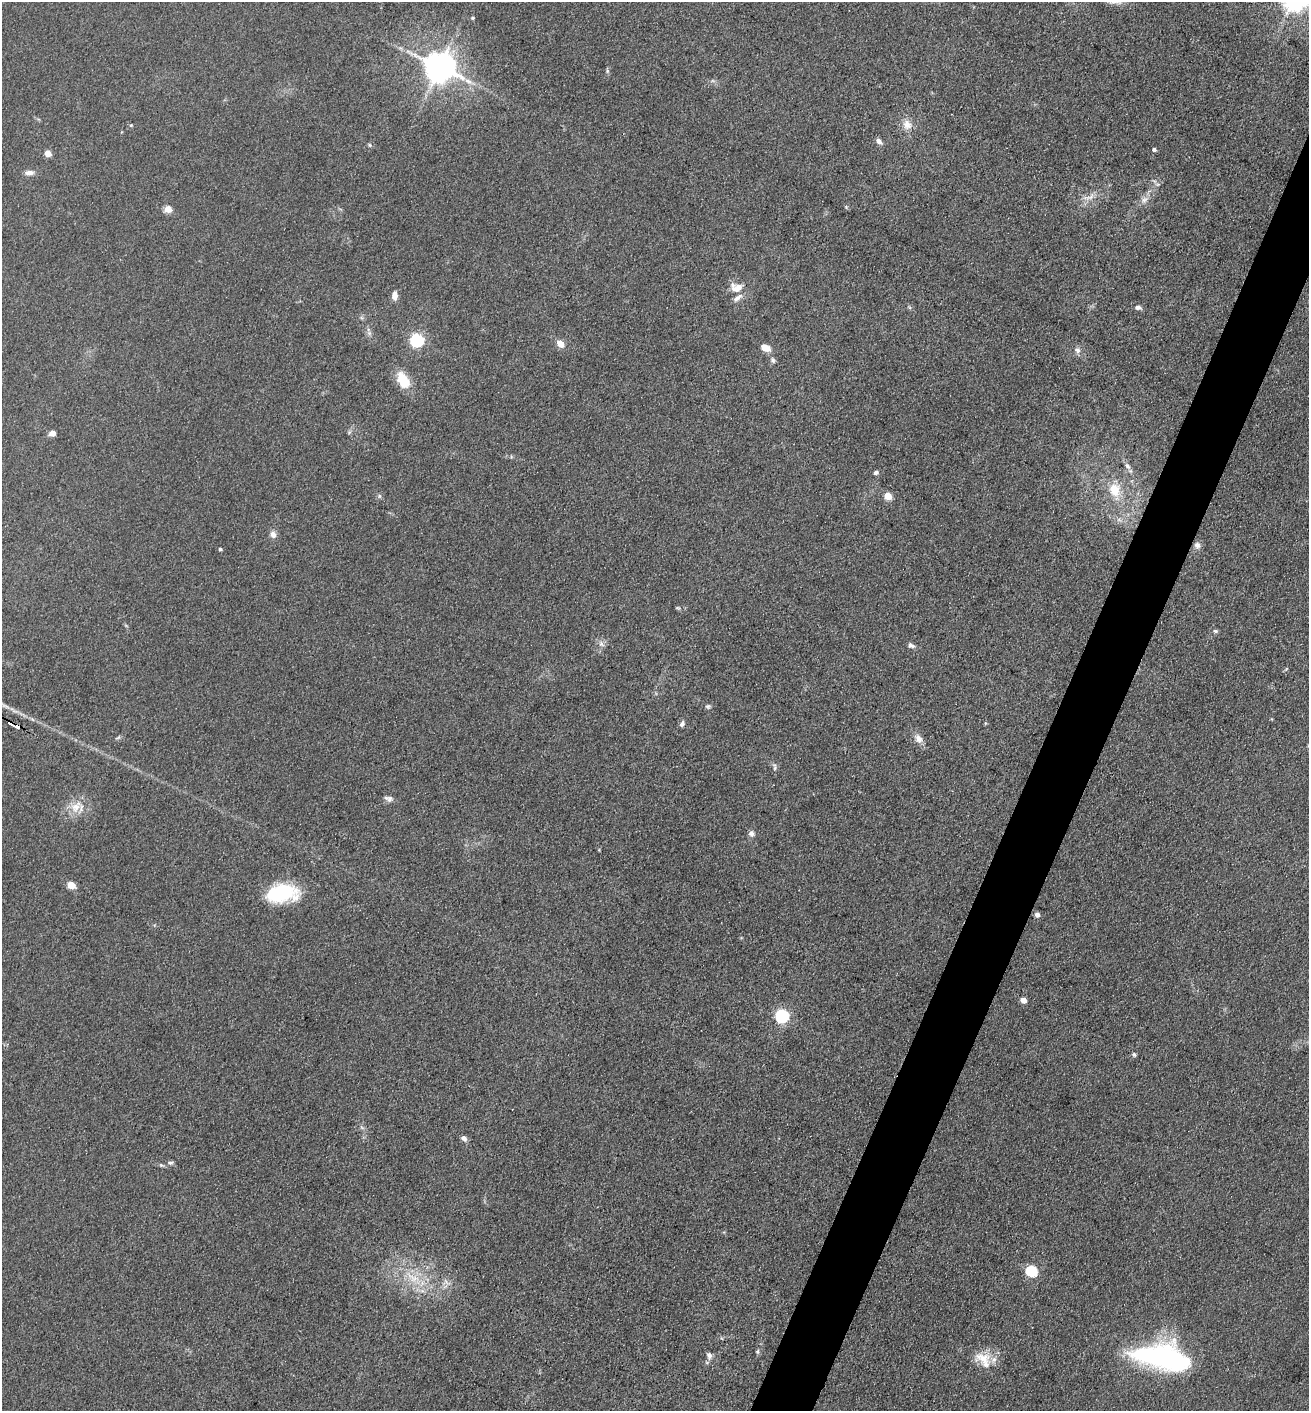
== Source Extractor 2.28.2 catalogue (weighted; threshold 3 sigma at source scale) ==
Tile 10 of 4 x 4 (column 2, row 3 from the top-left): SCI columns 1453-2759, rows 1409-2817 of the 5651 x 5636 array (HDU 1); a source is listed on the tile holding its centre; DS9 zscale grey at full resolution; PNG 1311 x 1413 px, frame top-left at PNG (2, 2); no overlay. Shown black and unused: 4% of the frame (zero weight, under 3 of 5 exposures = <1% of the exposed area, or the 3 px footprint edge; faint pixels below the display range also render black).
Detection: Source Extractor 2.28.2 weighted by HDU 2 'WHT'; one run over the whole footprint, this tile lists its part. Background 0.151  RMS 0.0098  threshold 0.0443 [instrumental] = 3 sigma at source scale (4.5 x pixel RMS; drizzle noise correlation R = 1.50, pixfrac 1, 0.05/0.05 arcsec/px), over >= 5 px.
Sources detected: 66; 2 inside a brighter object's white glare — not listed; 2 inside a brighter listed object's ellipse — not listed separately; the other 62 listed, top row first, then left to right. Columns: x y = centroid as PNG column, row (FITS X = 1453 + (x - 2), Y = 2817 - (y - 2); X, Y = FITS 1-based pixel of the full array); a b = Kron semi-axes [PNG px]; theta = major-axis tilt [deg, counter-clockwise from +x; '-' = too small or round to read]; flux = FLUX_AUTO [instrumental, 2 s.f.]
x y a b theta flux
473 18 5 4 - 1.3
439 67 10 9 - 1900
468 81 14 6 -27 7.3
907 124 14 11 -62 10
131 125 5 4 - 1.2
879 141 9 6 -44 4
370 145 6 4 -88 1.4
1154 149 4 4 - 2.7
48 153 5 4 - 13
29 173 11 6 2 5.5
1090 197 13 6 28 6.8
1144 200 12 8 50 6.1
846 207 5 5 - 1.3
168 209 5 5 - 17
736 287 18 13 -5 13
395 296 9 6 88 7.5
1138 307 8 6 -7 3.9
417 340 6 6 - 180
560 344 9 7 -45 9.3
765 348 9 6 -26 12
1077 350 9 7 -47 4.4
773 360 8 6 -64 2.7
403 380 21 12 -63 24
52 433 5 5 - 8.2
1127 466 9 7 -63 4.7
876 472 5 5 - 3.3
1115 490 21 16 -68 26
379 496 6 5 - 1.9
888 496 5 5 - 23
1119 519 7 5 -1 2.8
273 534 9 8 - 5.3
1197 545 9 8 - 4.7
220 549 4 3 - 1.6
678 608 7 3 -1 1.2
1215 631 6 5 - 1.9
601 644 9 6 -50 3.9
911 645 8 6 -23 3.6
708 706 7 5 10 2.1
985 723 5 3 - 0.98
11 724 7 3 -28 18
682 724 8 6 61 3
18 727 6 3 -19 47
918 739 13 9 -62 7.3
775 767 10 5 -86 2.8
389 799 10 7 58 3.6
76 807 21 12 45 16
751 833 8 7 - 3.9
71 885 5 5 - 23
283 892 32 21 1 63
1037 914 5 4 - 5.3
1023 1000 5 4 - 10
782 1016 6 6 - 190
1134 1055 5 5 - 2.1
464 1138 8 6 -41 3.8
170 1163 8 5 -6 2.5
161 1165 8 4 -26 1.8
1032 1271 6 5 - 90
413 1278 26 11 -33 26
758 1351 6 5 - 2
709 1355 10 6 -63 3.9
983 1359 27 17 -36 22
1164 1360 69 19 -9 180
Overlapping masked pixels (flux is a lower limit): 2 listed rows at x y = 11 724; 18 727